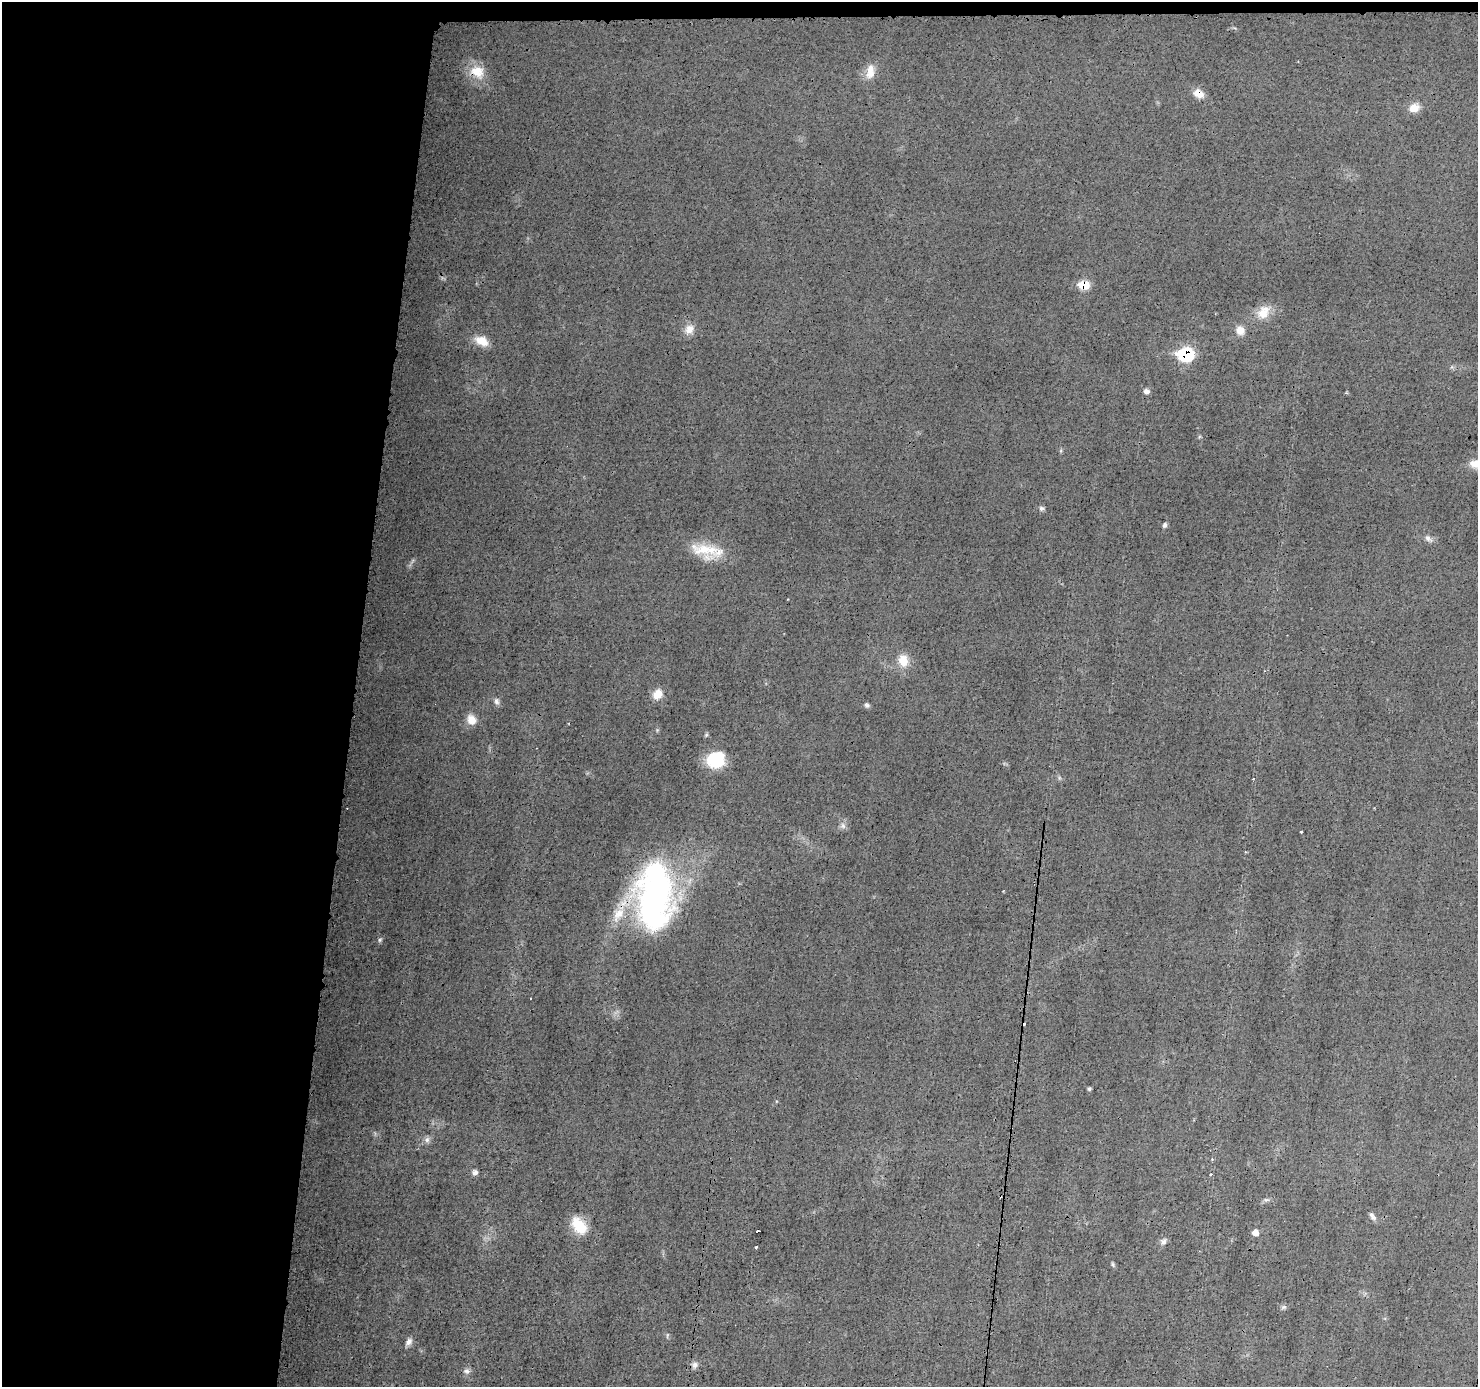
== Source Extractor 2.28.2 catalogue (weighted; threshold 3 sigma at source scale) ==
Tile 1 of 3 x 3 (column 1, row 1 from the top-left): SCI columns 4-1479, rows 2881-4265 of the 4434 x 4474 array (HDU 1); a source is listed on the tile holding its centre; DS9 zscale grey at full resolution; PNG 1480 x 1389 px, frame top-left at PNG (2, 2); no overlay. Shown black and unused: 25% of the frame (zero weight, under 3 of 4 exposures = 2% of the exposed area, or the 3 px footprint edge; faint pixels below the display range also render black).
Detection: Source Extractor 2.28.2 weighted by HDU 2 'WHT'; one run over the whole footprint, this tile lists its part. Background 0.0141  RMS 0.0031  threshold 0.0138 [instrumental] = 3 sigma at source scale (4.5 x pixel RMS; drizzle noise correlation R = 1.50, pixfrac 1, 0.05/0.05 arcsec/px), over >= 5 px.
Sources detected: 52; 2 too faint to see at this stretch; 3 cosmic-ray / hot-pixel residue — not listed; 2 inside a brighter listed object's ellipse — not listed separately; the other 45 listed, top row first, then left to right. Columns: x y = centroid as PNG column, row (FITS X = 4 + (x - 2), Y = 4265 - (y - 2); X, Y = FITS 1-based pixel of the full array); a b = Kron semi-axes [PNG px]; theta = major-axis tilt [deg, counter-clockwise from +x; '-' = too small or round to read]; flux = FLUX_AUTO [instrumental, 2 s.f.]
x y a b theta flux
477 72 22 17 -30 6.3
870 72 21 11 80 3.7
1198 93 13 9 -30 3.1
1414 108 12 10 12 3.3
1084 285 8 6 -8 8.7
1263 312 20 14 51 5.2
689 329 14 11 49 2.8
1240 330 12 11 - 2.6
481 341 17 10 -25 4.3
1186 354 10 8 -3 29
1146 391 7 6 - 1.2
1475 464 15 10 -4 3.5
1041 508 7 6 - 0.71
1164 525 7 5 66 0.71
1428 539 13 6 -37 1.2
703 550 31 21 -19 9.4
903 660 18 13 -80 4.8
657 694 11 10 - 4.1
496 701 9 7 -75 1
867 705 7 6 - 0.75
471 720 12 10 -61 3.4
657 730 5 5 - 0.39
706 735 6 4 46 0.44
716 760 17 15 20 14
843 826 9 7 -68 1.2
1301 832 2 2 - 0.32
654 896 70 38 88 100
380 940 7 5 24 0.58
1089 1089 5 4 - 0.45
427 1140 8 6 74 1.1
1212 1159 4 3 - 0.32
475 1172 7 6 - 1.1
1210 1174 3 3 - 0.42
1266 1200 9 4 0 0.66
1372 1216 11 6 -53 1.1
579 1225 23 15 -55 7.5
758 1231 3 2 - 2
1255 1233 6 6 - 1.9
1163 1241 9 8 - 1.2
756 1247 3 2 - 0.9
1113 1264 7 4 -71 0.5
1284 1307 7 5 30 0.65
409 1342 11 8 50 1.5
695 1365 9 8 - 1.2
466 1371 9 6 -2 1
Overlapping masked pixels (flux is a lower limit): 4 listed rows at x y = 477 72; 1198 93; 1084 285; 1186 354
Isophote crosses this tile's border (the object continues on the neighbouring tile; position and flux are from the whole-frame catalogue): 1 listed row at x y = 1475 464